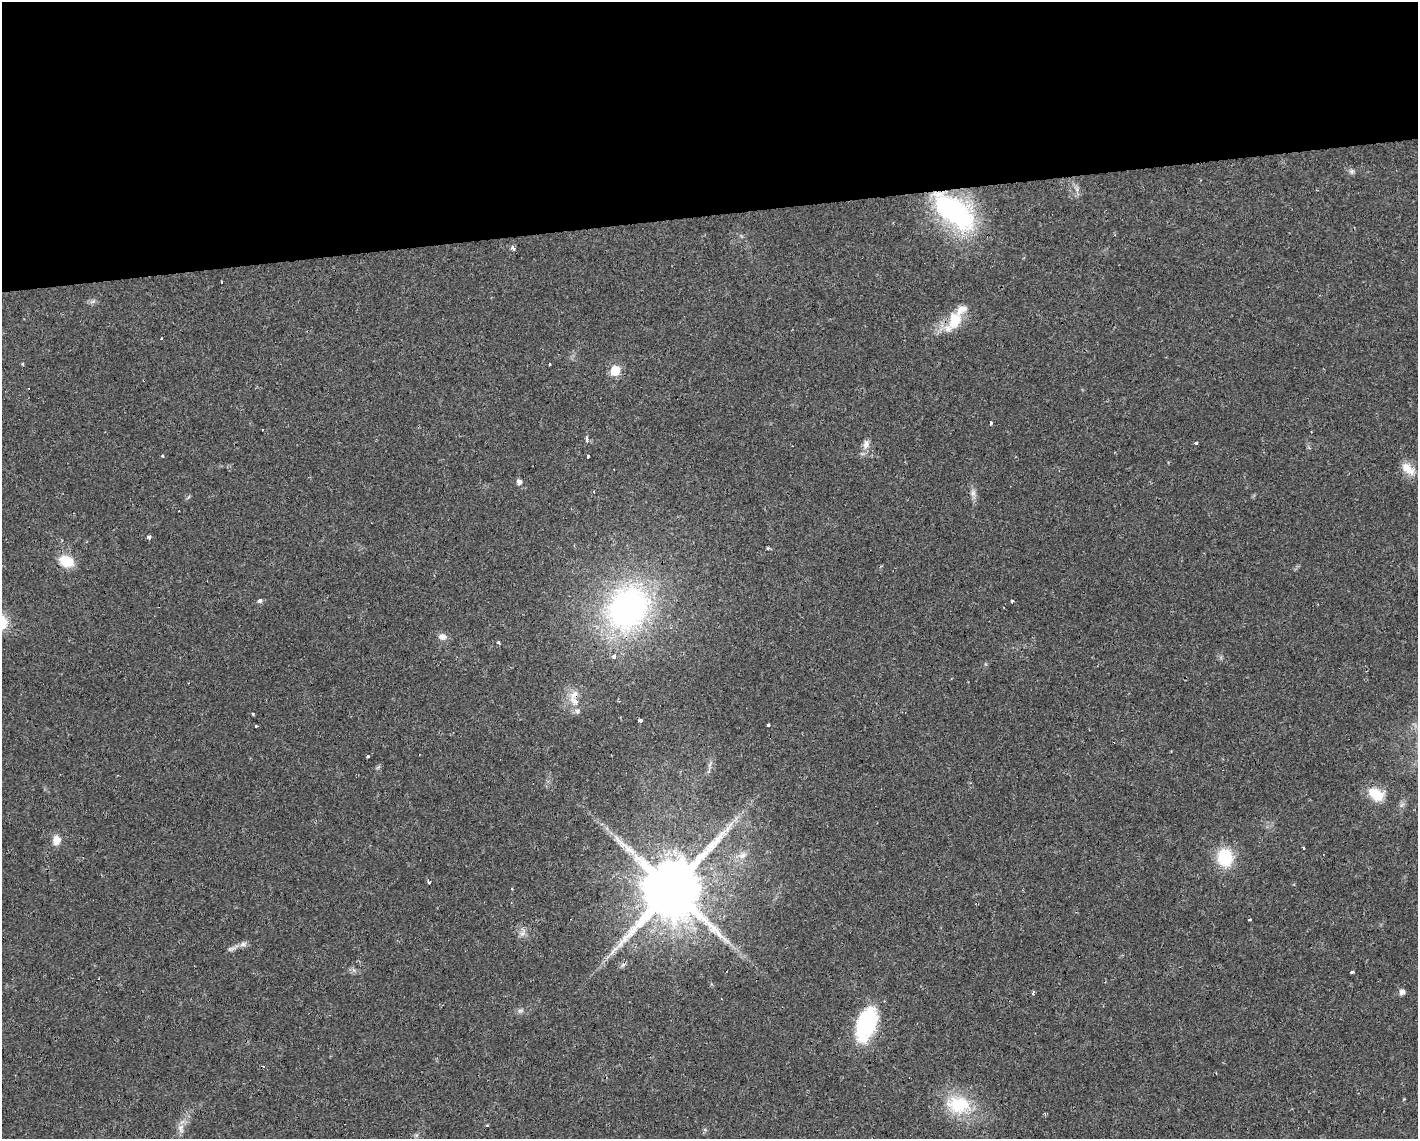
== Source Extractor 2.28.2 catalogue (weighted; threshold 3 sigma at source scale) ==
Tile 2 of 3 x 4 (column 2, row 1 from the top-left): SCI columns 1463-2878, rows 3412-4548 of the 4298 x 4548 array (HDU 1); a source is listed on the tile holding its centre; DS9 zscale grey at full resolution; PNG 1420 x 1141 px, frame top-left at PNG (2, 2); no overlay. Shown black and unused: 19% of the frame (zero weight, under 2 of 3 exposures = <1% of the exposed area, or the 3 px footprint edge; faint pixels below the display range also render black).
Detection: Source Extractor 2.28.2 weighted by HDU 2 'WHT'; one run over the whole footprint, this tile lists its part. Background 0.0253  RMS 0.0033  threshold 0.0147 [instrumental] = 3 sigma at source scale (4.5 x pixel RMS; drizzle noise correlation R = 1.50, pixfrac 1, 0.0396/0.0396 arcsec/px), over >= 5 px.
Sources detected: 71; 6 cosmic-ray / hot-pixel residue — not listed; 3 inside a brighter listed object's ellipse — not listed separately; the other 62 listed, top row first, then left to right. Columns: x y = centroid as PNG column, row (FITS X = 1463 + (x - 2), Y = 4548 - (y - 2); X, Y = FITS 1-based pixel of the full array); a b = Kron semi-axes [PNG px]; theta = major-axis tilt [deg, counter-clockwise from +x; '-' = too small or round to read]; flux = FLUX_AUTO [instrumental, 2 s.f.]
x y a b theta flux
1351 171 7 6 - 0.84
1077 189 7 4 73 0.78
954 211 58 28 -38 50
513 249 4 3 - 2.1
221 282 3 3 - 1.8
93 301 7 4 19 0.69
955 320 23 16 78 8.4
161 338 3 2 - 0.44
550 364 3 3 - 1
615 371 6 6 - 13
990 423 4 3 - 2.2
587 438 5 3 - 2.3
1195 443 3 3 - 3
866 444 13 8 72 2.1
162 456 3 3 - 0.34
587 456 3 3 - 2.1
1408 469 21 11 -42 4.2
519 482 5 5 - 1.6
973 493 11 7 83 1.4
149 537 4 3 - 5
768 548 4 4 - 0.42
66 561 15 11 -23 7.6
260 600 3 3 - 5.8
1012 601 4 3 - 0.42
628 608 42 35 56 94
2 622 17 13 -88 7.8
442 637 11 9 -19 1.7
498 642 4 3 - 0.6
614 657 4 3 - 2.5
575 694 15 8 31 2.7
577 711 9 7 -44 1.2
253 714 5 3 - 0.29
640 720 4 3 - 2.4
768 725 3 3 - 0.87
256 726 4 3 - 1.7
368 756 3 3 - 0.99
709 765 7 4 88 0.73
1376 794 21 13 -33 7.3
728 828 11 5 51 1.6
56 840 10 9 - 3.1
625 846 53 8 -40 8
1303 848 3 3 - 0.8
742 855 11 8 15 2
1225 857 17 15 -84 14
429 882 4 3 - 1.7
512 889 3 3 - 0.29
671 889 18 16 62 3000
1249 919 4 3 - 1.3
522 933 7 5 0 0.98
243 944 10 7 10 1.3
231 949 13 5 17 1.1
612 952 10 4 56 1.3
623 965 7 5 42 0.82
1352 972 3 3 - 2.8
1402 992 6 6 - 1.4
1033 993 3 3 - 1.1
520 1010 9 4 8 0.79
866 1025 35 18 71 29
959 1104 35 23 -6 16
1045 1115 4 3 - 0.47
487 1125 3 3 - 0.3
181 1128 14 8 -83 2.1
Overlapping masked pixels (flux is a lower limit): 4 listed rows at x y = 954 211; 575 694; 671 889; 866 1025
Isophote crosses this tile's border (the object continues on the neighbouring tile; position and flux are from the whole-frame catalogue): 1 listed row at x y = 2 622